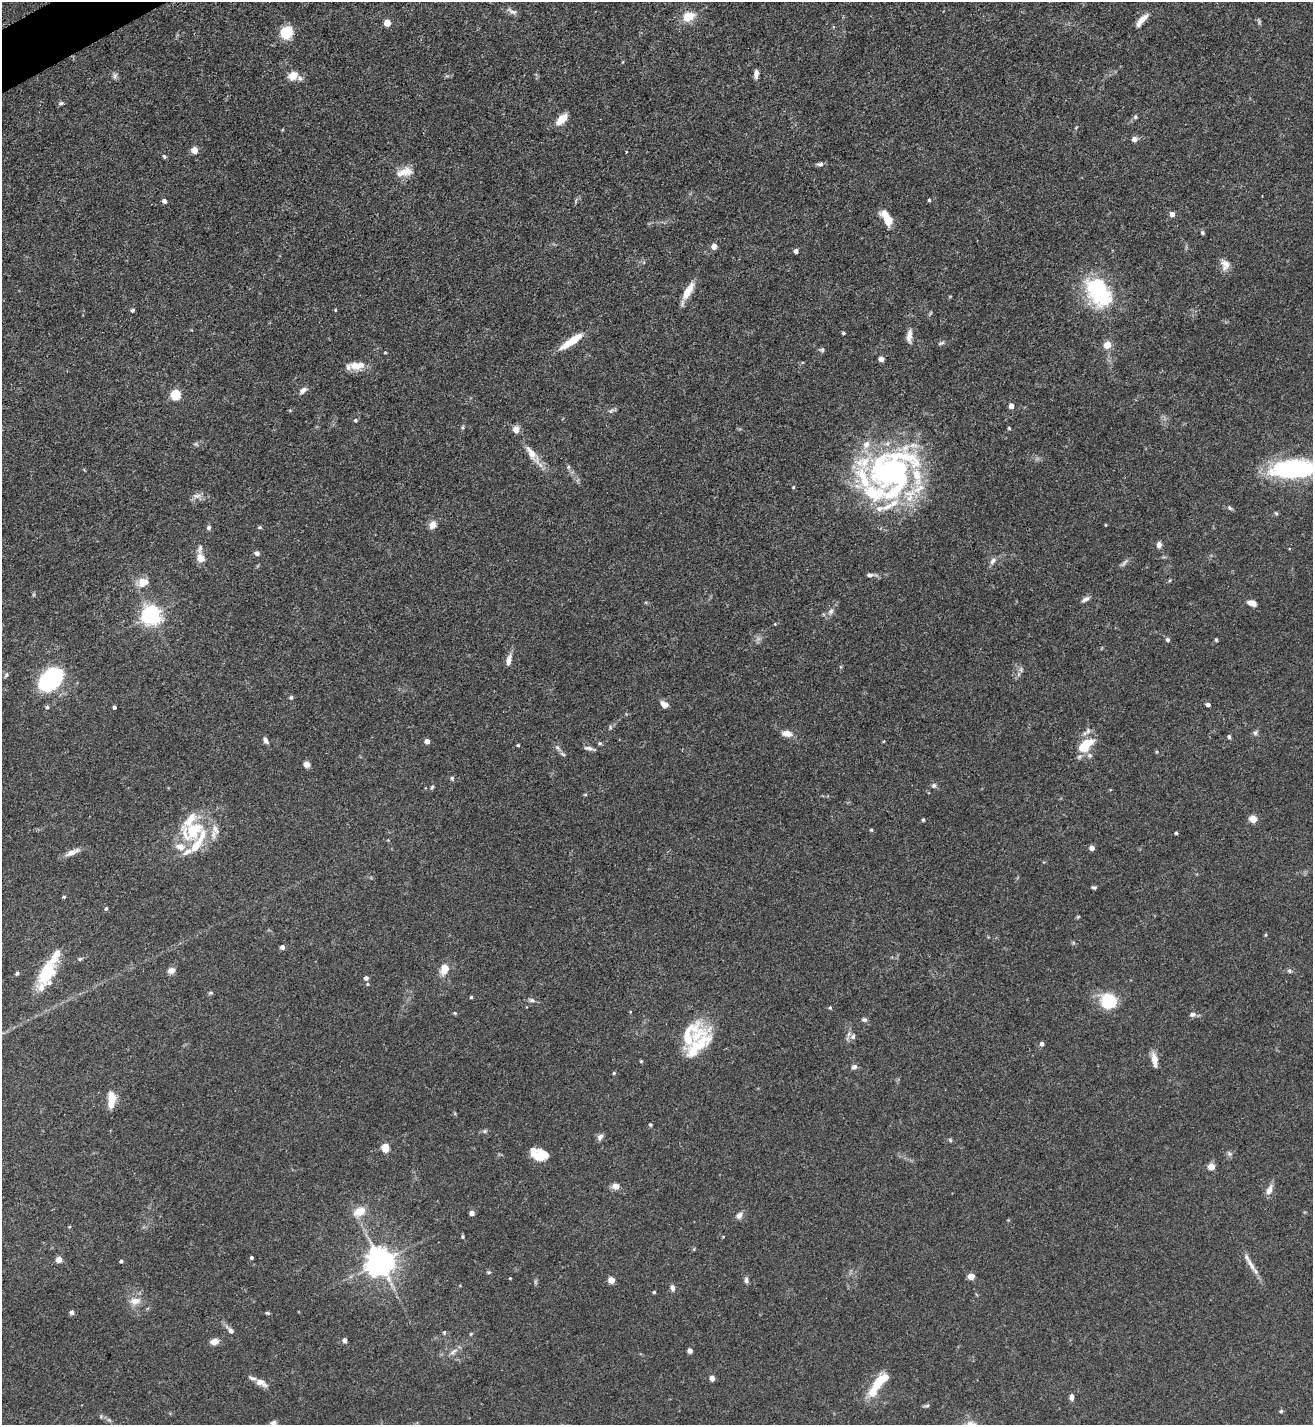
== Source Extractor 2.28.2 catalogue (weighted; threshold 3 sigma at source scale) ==
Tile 11 of 4 x 4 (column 3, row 3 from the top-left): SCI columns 2776-4086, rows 1426-2848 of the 5688 x 5699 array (HDU 1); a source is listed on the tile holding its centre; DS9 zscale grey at full resolution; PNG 1315 x 1427 px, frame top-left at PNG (2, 2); no overlay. Shown black and unused: <1% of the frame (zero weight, under 3 of 5 exposures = <1% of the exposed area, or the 3 px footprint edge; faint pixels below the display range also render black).
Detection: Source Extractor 2.28.2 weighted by HDU 2 'WHT'; one run over the whole footprint, this tile lists its part. Background 0.0758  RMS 0.004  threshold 0.018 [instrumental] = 3 sigma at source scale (4.5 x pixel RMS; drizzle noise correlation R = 1.50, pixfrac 1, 0.05/0.05 arcsec/px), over >= 5 px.
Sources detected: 215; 2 too faint to see at this stretch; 1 inside a brighter object's white glare — not listed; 33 inside a brighter listed object's ellipse — not listed separately; the other 179 listed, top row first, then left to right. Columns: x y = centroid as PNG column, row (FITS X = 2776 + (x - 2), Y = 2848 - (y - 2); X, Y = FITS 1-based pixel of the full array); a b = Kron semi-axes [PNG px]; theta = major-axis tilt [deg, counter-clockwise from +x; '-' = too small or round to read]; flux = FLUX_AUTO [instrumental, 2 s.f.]
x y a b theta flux
512 11 15 6 -25 1.7
688 16 16 11 24 6.6
1142 20 19 6 48 3.7
387 23 5 5 - 5.8
286 33 11 10 - 12
756 74 10 5 85 1.9
114 76 10 4 -86 1
293 76 12 9 32 4.4
61 103 6 5 - 0.76
1135 117 6 5 - 0.76
561 119 14 7 47 6
1134 139 6 6 - 1.7
194 150 5 4 - 6.9
626 152 4 2 - 0.25
164 157 6 4 -49 0.6
820 164 10 5 1 1.1
404 172 24 11 12 5.1
929 200 4 4 - 0.57
164 201 4 4 - 1.6
1172 214 5 5 - 2.4
888 220 17 9 -53 5.7
1202 232 5 4 - 0.67
714 246 5 4 - 3.7
796 251 4 4 - 1.7
1225 265 16 11 -75 3.2
688 291 23 8 59 6.1
1099 292 38 24 -56 34
133 310 5 5 - 0.65
335 310 4 4 - 0.36
843 333 4 4 - 0.61
909 336 16 6 85 2.7
571 341 29 7 34 9.3
941 343 9 4 20 0.75
1107 345 8 7 - 3.9
822 350 6 6 - 0.77
385 353 5 3 - 0.31
881 359 4 4 - 3
355 365 15 10 -41 3.9
303 390 10 6 37 1.9
176 395 5 5 - 28
1011 406 5 5 - 2.7
611 411 9 5 40 1
355 420 5 4 - 0.61
463 427 6 4 71 0.53
1009 428 4 3 - 0.41
196 444 7 4 -44 0.62
532 454 33 9 -55 5.7
1294 469 46 17 4 56
891 472 64 58 34 110
793 487 4 3 - 0.4
197 496 13 6 9 2
1229 508 7 5 -41 0.79
1276 513 5 4 - 0.52
433 525 10 8 61 2.8
1106 525 3 3 - 0.38
260 527 5 4 - 0.56
208 528 6 6 - 0.86
1159 545 7 6 - 1.6
257 553 6 5 - 1.2
201 558 9 9 - 3.8
993 561 11 6 49 1.6
870 575 10 5 3 1.2
142 582 16 11 83 4.1
1085 599 12 5 27 1.4
1252 603 10 6 -16 3.1
831 611 10 7 57 1.7
151 615 7 7 - 220
775 624 4 3 - 0.33
1168 640 6 5 - 0.78
1216 640 5 3 - 0.49
509 660 16 6 78 2.5
1021 670 7 6 - 1.1
6 675 8 4 67 0.8
50 679 24 15 48 52
291 697 5 4 - 0.63
664 704 8 6 -38 2.9
1208 705 5 4 - 1.2
47 707 5 5 - 0.63
114 707 4 3 - 0.86
610 727 6 4 -89 0.59
787 733 14 8 -9 2.9
1255 733 7 6 - 1
1229 736 5 4 - 0.79
265 740 9 5 -60 1.5
427 741 4 4 - 2.8
884 741 4 3 - 0.3
600 743 6 5 - 0.6
518 745 4 3 - 0.45
1085 746 22 11 41 11
558 748 9 4 -36 1
589 748 15 5 -11 1.4
306 764 7 7 - 1.9
452 778 6 5 - 0.64
934 786 7 6 - 1
432 787 5 4 - 0.58
585 795 6 4 0 0.41
1253 819 5 4 - 11
923 820 4 3 - 0.6
194 830 34 26 44 20
871 830 5 4 - 0.46
1176 833 3 3 - 0.82
1092 848 4 4 - 2.7
72 852 22 6 24 2.9
1094 887 5 4 - 0.74
64 897 4 3 - 0.56
106 909 5 4 - 0.68
1078 917 5 5 - 0.47
1266 935 5 3 - 0.45
282 947 4 4 - 1.7
80 959 6 5 - 0.68
444 969 15 10 70 4.5
171 970 9 7 24 2
1289 971 6 6 - 0.83
47 972 30 17 65 17
17 973 6 4 72 0.61
366 978 4 4 - 1.4
367 984 4 4 - 0.45
211 993 6 5 - 0.62
471 997 3 3 - 0.58
532 1000 8 5 -11 1.1
1109 1001 16 15 - 17
830 1007 4 4 - 0.49
455 1013 5 4 - 0.43
1193 1014 8 6 5 1.4
864 1020 7 6 - 0.93
698 1034 42 24 9 17
853 1037 8 7 - 1.5
1042 1044 4 4 - 1.6
1154 1060 18 7 -80 3.5
641 1061 5 4 - 0.45
854 1067 8 6 32 1.2
614 1073 4 4 - 0.44
112 1098 15 8 -64 5.5
650 1125 4 4 - 0.64
485 1131 7 5 -21 0.75
600 1137 9 7 46 1.5
950 1140 6 5 - 0.56
385 1148 7 6 - 6
542 1153 17 10 -18 4.2
1229 1154 7 6 - 1
1211 1166 4 4 - 8.4
616 1186 9 7 -5 2.5
1269 1190 15 8 68 2.5
360 1211 14 9 28 6
472 1213 4 4 - 3.2
739 1215 11 7 51 1.7
463 1237 5 4 - 0.48
723 1237 4 3 - 0.3
252 1257 3 3 - 0.79
59 1260 5 4 - 6
121 1261 4 3 - 0.74
380 1262 8 8 - 600
1251 1265 25 6 -57 3.6
489 1272 6 4 11 0.51
971 1276 4 4 - 7.6
510 1278 3 3 - 0.36
611 1280 4 4 - 7
746 1280 8 5 -81 1.2
535 1282 7 4 -90 0.66
673 1288 9 5 -85 1.3
654 1292 3 3 - 0.48
135 1301 15 10 7 3.9
72 1312 5 5 - 1.4
267 1313 6 4 -19 0.53
230 1330 13 6 -43 2
444 1332 5 4 - 0.52
471 1334 5 4 - 0.43
345 1340 4 4 - 2.2
214 1342 10 7 19 2.4
453 1351 14 5 36 1.9
690 1351 5 5 - 1.3
712 1378 4 4 - 3.7
261 1383 17 8 -24 3
878 1384 28 9 53 14
1071 1397 7 5 88 1.6
927 1406 10 3 9 0.66
1281 1411 5 4 - 0.59
101 1416 6 3 73 0.43
273 1423 9 6 17 1.2
Isophote crosses this tile's border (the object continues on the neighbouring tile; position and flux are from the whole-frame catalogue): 2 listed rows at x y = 1294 469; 273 1423